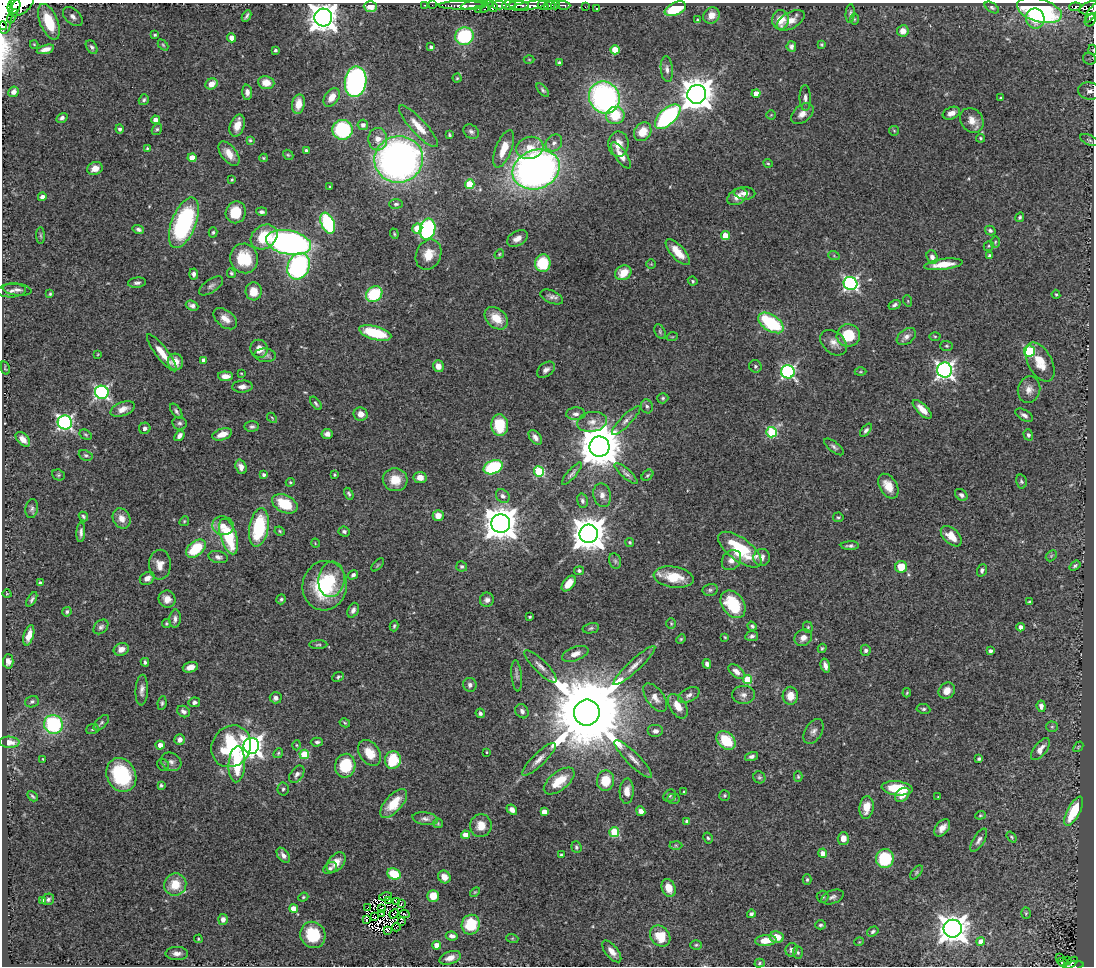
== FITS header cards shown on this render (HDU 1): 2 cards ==
NAXIS1  =                 1092
NAXIS2  =                  964

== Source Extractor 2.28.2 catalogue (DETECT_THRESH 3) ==
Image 1092 x 964 px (HDU 1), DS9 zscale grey, 1 PNG px = 1 image px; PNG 1096 x 968 px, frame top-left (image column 1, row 964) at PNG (2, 3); each listed source drawn as its Kron ellipse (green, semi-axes under 4 px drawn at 4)
Background 0.974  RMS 0.023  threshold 0.0691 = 3 sigma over >= 5 px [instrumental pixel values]
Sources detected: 478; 2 with non-positive FLUX_AUTO (blend fragments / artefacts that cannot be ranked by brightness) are neither listed nor drawn; the other 476 listed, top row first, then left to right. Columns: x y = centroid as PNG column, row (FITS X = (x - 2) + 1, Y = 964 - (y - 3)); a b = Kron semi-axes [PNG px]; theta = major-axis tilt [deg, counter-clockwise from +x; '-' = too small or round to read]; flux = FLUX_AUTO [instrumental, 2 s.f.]
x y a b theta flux
21 5 15 8 38 1500
425 5 2 2 - 14
432 5 2 2 - 12
461 5 23 3 1 970
474 5 13 3 6 970
500 5 7 4 -3 450
509 5 7 5 -1 460
519 5 10 3 -3 400
530 5 18 4 10 1200
543 5 5 3 - 320
550 5 6 3 11 470
555 5 4 3 - 320
563 5 7 3 -5 240
14 6 8 6 69 920
370 6 6 5 - 18
486 6 8 4 49 120
493 6 6 4 -68 300
585 7 2 2 - 7
992 7 8 4 -33 3.1
1075 7 6 4 5 85
597 8 2 2 - 1.1
1091 8 12 6 14 830
478 9 3 2 - 47
675 9 11 6 25 74
4 10 23 8 -89 1700
1039 10 23 11 -16 340
1092 12 11 3 57 440
850 14 9 4 85 3.3
711 15 9 7 44 15
13 16 7 3 60 170
247 16 6 3 62 3.7
73 17 11 7 -43 8.7
323 18 9 9 - 2200
1035 18 10 9 - 37
854 19 5 3 - 1.6
697 20 4 3 - 1.7
780 20 10 8 86 25
791 20 15 8 29 15
1090 20 6 5 - 140
49 22 19 9 -68 85
3 26 4 3 - 110
903 31 5 5 - 12
155 35 3 3 - 2
464 36 9 9 - 110
232 38 5 4 - 9.9
34 44 4 2 - 1.1
163 45 6 4 -46 1.9
822 45 4 4 - 1.9
92 47 7 5 -56 3.9
431 47 4 4 - 4.8
791 47 5 5 - 5.3
45 49 9 4 16 9
275 50 3 3 - 2.6
615 50 5 4 - 44
1093 50 5 3 - 1.2
529 59 5 3 - 1.3
1089 59 6 6 - 4.1
559 63 4 3 - 3.4
667 69 13 6 -85 7.2
457 78 4 4 - 1.9
356 82 15 10 81 370
266 83 8 6 -9 20
212 84 6 5 - 15
543 90 8 4 -47 3.1
1089 91 11 8 -10 9.1
14 92 5 5 - 7.4
247 92 7 5 -87 7.1
756 93 4 4 - 19
697 94 9 9 - 2900
332 97 10 6 54 19
604 98 16 15 - 400
805 98 13 5 -90 7
1000 98 3 2 - 1.5
144 100 6 4 55 3.1
298 104 10 6 80 23
951 113 9 6 21 11
802 114 13 8 40 12
615 115 9 8 - 46
771 115 4 4 - 1.7
668 117 16 8 43 240
62 118 6 4 32 4.5
156 120 4 4 - 13
972 120 13 11 -53 16
363 125 5 5 - 5.8
237 126 11 7 70 15
418 126 27 7 -47 26
120 129 4 4 - 4.3
157 129 6 5 - 2.6
342 130 10 10 - 130
894 131 5 5 - 1.8
471 132 8 6 -40 4.7
643 132 10 8 54 27
449 135 3 3 - 2
980 138 4 4 - 2.3
378 139 11 9 -87 14
250 140 4 4 - 1.9
1089 140 10 5 -25 2.9
554 143 9 7 50 7.5
618 144 12 10 -87 19
147 148 3 3 - 1.6
530 148 14 11 16 26
504 149 20 8 69 29
306 150 3 3 - 3.7
229 154 14 7 -53 18
288 155 6 4 -41 2.1
621 155 15 5 -55 15
192 158 4 4 - 22
263 158 4 3 - 1.8
399 159 24 23 - 750
768 163 5 4 - 1.9
95 168 8 6 23 13
536 170 24 19 21 910
232 180 4 3 - 1.6
470 184 5 5 - 69
330 187 3 3 - 2
745 193 10 6 -4 8.9
42 197 4 4 - 7.7
737 197 11 7 31 12
396 204 7 4 0 3.2
236 212 11 10 - 45
262 212 5 3 - 4
1020 217 5 4 - 2.5
184 223 27 12 68 220
328 223 11 6 -67 150
417 228 5 5 - 32
138 229 6 4 -15 3.6
427 229 10 7 74 210
990 230 6 4 -30 3.2
213 232 5 4 - 2.2
394 234 5 4 - 1.9
725 235 4 4 - 25
41 236 8 4 -89 2.4
264 237 14 11 37 56
517 238 11 7 29 11
288 242 23 12 -11 550
995 242 5 5 - 2.2
989 246 5 4 - 2.3
678 252 16 6 -48 24
499 254 5 4 - 1.9
429 255 15 12 67 27
834 256 6 3 -19 1.8
990 256 4 3 - 4.5
932 257 7 5 -67 6.1
244 258 15 14 - 56
543 263 9 8 - 68
651 264 5 5 - 1.7
943 264 19 5 7 27
299 266 14 11 66 260
231 273 5 4 - 2.2
623 273 8 7 - 29
194 274 5 4 - 4.9
693 281 5 3 - 1.9
137 283 9 5 7 5.4
850 283 7 6 - 340
211 286 14 6 35 6
17 290 14 6 -6 7.4
12 291 14 6 4 7.5
254 291 9 8 - 24
50 294 4 3 - 2
374 294 9 7 41 85
1056 294 4 4 - 1.8
552 297 12 6 -23 6.5
908 301 6 3 -72 1.5
894 305 6 4 30 3.8
192 306 6 5 - 5.3
496 318 13 9 -42 27
225 319 13 8 -39 14
771 323 14 8 -33 120
660 331 8 5 -65 2.7
375 333 16 6 -15 77
848 335 11 11 - 54
935 336 5 3 - 1.7
672 337 6 3 18 1.4
906 337 11 7 36 7
834 343 15 10 -41 13
946 346 6 5 - 2.6
259 349 9 8 - 15
1029 351 5 5 - 130
162 353 23 6 -52 25
98 354 3 2 - 1.2
265 355 11 6 -4 5.7
204 360 4 4 - 6.8
175 362 8 7 - 14
1040 362 21 12 -62 29
438 366 6 5 - 13
755 366 6 6 - 3.4
5 368 7 4 -76 1.9
546 370 10 6 39 6.7
945 370 7 7 - 630
788 372 7 6 - 290
860 372 6 3 1 1.6
241 373 4 2 - 1.2
225 376 7 4 -3 13
242 387 10 6 3 7.6
1029 389 13 11 74 12
102 392 7 6 - 320
663 398 5 5 - 2.9
316 403 8 3 -53 2.8
647 406 7 6 - 3.7
123 409 13 7 21 12
922 409 12 5 -45 14
176 411 8 4 -55 3.8
361 414 7 6 - 12
576 414 9 6 2 7
1024 415 10 5 -29 5.2
272 418 6 3 -47 1.6
626 420 19 5 46 7.7
65 422 7 7 - 390
592 422 15 10 9 13
180 423 7 6 - 4.1
500 425 11 8 -86 52
252 426 7 5 4 3.9
145 428 6 5 - 4.2
866 430 7 4 51 3.9
771 432 5 5 - 110
222 434 10 5 18 16
327 434 5 5 - 5.9
86 435 6 4 -31 2.1
1028 435 5 4 - 3
179 436 6 4 51 6.2
535 437 8 5 -53 7
23 439 9 5 -45 11
599 447 10 10 - 6600
834 447 12 5 -38 4.6
86 455 7 5 -22 3.1
241 467 7 5 -71 9.6
493 467 10 6 24 120
539 471 5 5 - 110
626 473 15 4 -42 5.5
572 474 14 4 49 4.8
58 475 7 5 -21 2.5
264 475 3 3 - 4
334 475 3 2 - 1.5
647 475 6 4 41 2.5
420 477 6 5 - 14
395 480 12 11 - 26
1021 481 7 5 -77 2.7
290 482 4 4 - 1.9
888 486 13 8 -58 22
349 494 6 4 -61 2.6
602 495 12 8 -77 11
961 495 7 5 -40 5
503 496 7 6 - 5.7
582 501 7 5 -76 4.1
285 504 13 8 -26 53
32 509 9 6 81 4.4
83 516 5 4 - 2.8
438 516 5 5 - 14
838 517 5 4 - 2.3
122 518 10 8 -60 13
184 521 5 4 - 2
501 523 9 9 - 3300
223 526 11 9 -12 14
259 527 19 9 80 100
280 531 5 4 - 1.9
344 531 6 5 - 3.8
81 532 10 4 86 5.3
589 534 9 9 - 3600
229 536 18 8 -72 97
951 536 12 7 -43 19
630 542 4 4 - 2.6
315 543 5 3 - 1.1
850 546 9 4 1 4.1
196 549 11 7 40 64
740 550 25 11 -37 94
1051 556 6 4 46 2.5
218 557 10 6 -13 6.1
762 557 8 8 - 7.3
731 560 11 9 50 11
615 561 8 6 -77 4.2
160 565 15 11 88 16
378 565 8 3 46 2.1
462 566 5 5 - 3.2
1075 566 6 4 38 3
901 567 6 6 - 31
982 570 6 4 70 4.2
579 571 5 4 - 2.8
353 575 5 4 - 4.9
674 577 20 10 -8 45
147 578 8 6 32 9.5
331 579 18 13 83 30
40 583 3 3 - 3
569 584 9 5 51 19
325 586 25 22 79 110
710 590 7 6 - 3.4
7 594 5 3 - 1.1
32 599 8 4 60 3.6
167 599 9 8 - 13
281 599 5 4 - 2.8
487 600 7 7 - 6.8
1029 602 4 3 - 2.1
733 604 15 11 -53 67
353 610 8 5 66 5.6
67 612 5 4 - 2.9
530 617 3 3 - 1.9
175 619 9 5 84 6.5
166 623 4 4 - 2.2
671 624 5 4 - 2.2
394 626 5 3 - 2.3
752 626 5 4 - 3.4
101 627 8 6 44 4.6
808 627 6 4 -71 2.1
1021 627 4 4 - 7.8
591 628 8 5 12 3.2
29 635 10 5 73 13
752 636 6 5 - 4.3
725 637 3 3 - 1.6
803 638 9 8 - 9.9
681 639 5 4 - 2
318 645 9 3 1 2.3
822 648 5 4 - 2.4
121 649 8 6 20 11
866 650 5 5 - 4.2
990 651 4 3 - 5.3
575 654 14 6 20 12
8 661 7 5 89 8.3
145 662 4 3 - 3.1
707 664 5 4 - 4.8
540 666 22 6 -45 11
634 666 28 6 43 15
825 666 7 4 -74 7.5
190 667 8 5 17 11
736 672 9 5 -39 9.4
517 676 16 5 -84 5.4
338 677 6 4 24 2.6
747 679 4 4 - 61
470 685 7 6 - 6.1
142 690 15 6 87 8.3
947 691 9 7 49 15
907 693 5 3 - 1.7
689 695 11 6 28 6.9
743 695 11 9 0 7.9
790 696 9 7 89 19
276 698 6 5 - 6.2
655 698 16 8 -54 13
32 702 7 5 19 3.6
194 702 6 4 10 4.7
162 703 7 4 83 2.9
678 706 14 8 -58 19
1041 706 6 4 -84 6
923 709 7 4 -8 3
183 711 7 5 -31 6.4
522 711 7 6 - 5.9
480 713 5 4 - 4.2
587 713 13 13 - 33000
101 723 10 5 46 3.5
345 723 5 4 - 2.1
53 724 9 9 - 140
1052 727 6 5 - 2.2
92 729 6 5 - 2.2
655 731 8 6 0 6.8
813 731 13 8 60 7.4
180 740 5 5 - 7.7
726 740 11 8 -43 55
9 742 10 5 -2 17
317 742 6 4 1 3.3
160 745 4 4 - 12
296 745 5 3 - 1.6
231 746 21 19 57 140
251 746 8 8 - 1000
1078 747 6 4 49 1.6
1040 749 13 6 52 12
487 752 3 2 - 1.3
278 753 5 4 - 2.1
369 753 14 10 -54 26
304 754 5 5 - 60
752 756 6 4 14 4.8
43 759 3 2 - 1.3
539 759 22 6 44 13
633 759 26 6 -45 14
979 759 4 3 - 3.8
393 760 9 8 - 63
171 762 10 8 -29 7.8
237 764 18 8 87 62
163 765 6 5 - 2.8
345 766 12 10 77 63
297 774 10 6 53 6.4
121 775 17 14 -63 110
759 777 6 5 - 3
798 777 5 4 - 2.2
559 781 18 9 38 38
605 781 10 8 81 40
161 785 4 3 - 2.6
897 788 15 7 -6 65
283 789 6 5 - 3.4
627 791 12 7 87 16
684 792 3 3 - 2.1
725 795 5 5 - 2.4
902 795 8 6 43 16
33 796 6 3 -47 2.6
670 796 7 5 43 3.2
938 797 3 2 - 0.99
674 799 6 5 - 3.1
394 803 17 8 48 33
866 807 11 7 82 22
512 810 6 4 -41 7.4
641 811 5 4 - 8.3
1074 811 16 6 62 57
544 812 4 4 - 15
980 815 5 4 - 1.9
425 819 13 6 -8 6.5
687 821 4 4 - 3.4
438 823 5 4 - 1.8
481 826 11 11 - 19
942 828 10 6 50 11
614 832 5 5 - 88
466 835 4 4 - 18
1011 837 6 4 -53 2.3
708 838 6 4 -60 2.4
843 838 6 5 - 13
979 840 13 5 59 7.2
676 845 6 4 -2 2
576 847 6 5 - 2.8
823 853 4 4 - 11
283 855 8 5 -52 7
561 855 3 3 - 3
885 858 9 9 - 95
336 862 11 7 49 14
330 868 7 5 34 4.1
916 872 8 4 50 2.5
394 874 7 5 -23 49
444 877 6 6 - 14
807 879 5 4 - 2.8
175 884 11 11 - 33
669 888 9 6 -69 18
475 892 6 3 43 1.7
433 896 6 5 - 25
303 897 5 4 - 2
386 897 6 3 13 1.4
823 897 6 6 - 3.1
833 897 12 6 22 5.7
48 899 6 5 - 3.7
42 900 3 3 - 4
388 900 3 3 - 2.5
397 901 4 2 - 2.9
401 903 3 2 - 1.3
368 907 3 2 - 1
294 908 4 4 - 23
381 908 3 2 - 1.2
1026 913 5 4 - 2.2
382 914 3 2 - 1.9
394 914 5 2 - 0.62
404 914 5 2 - 4.1
751 914 4 4 - 3.6
375 917 3 2 - 0.58
223 919 5 5 - 8
366 920 2 2 - 0.45
401 921 3 2 - 1.7
471 925 10 9 - 59
821 925 5 4 - 3.4
396 927 4 2 - 3.2
953 929 9 9 - 2000
387 930 4 3 - 4.3
873 931 6 4 34 3.3
313 935 13 12 - 58
452 936 6 4 -7 6.4
660 936 11 9 -47 39
777 937 7 5 -10 23
512 938 6 4 -18 2
198 939 4 3 - 1.7
766 940 10 5 5 20
981 941 4 4 - 12
859 942 5 3 - 1.2
437 945 4 4 - 18
696 945 6 4 2 2.3
791 950 7 6 - 4.3
612 951 13 6 -51 12
798 952 6 5 - 2.7
177 953 11 6 -2 8.2
1060 957 3 2 - 2.4
450 958 11 6 19 11
1068 961 2 2 - 4.5
1062 962 5 3 - 28
760 963 5 4 - 2.3
1072 963 7 3 43 66
1074 965 10 4 6 160
At the frame edge (FLAGS 8, measured only in part): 8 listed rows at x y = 21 5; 4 10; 1092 12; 49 22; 3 26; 1093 50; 1089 91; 1074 965
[2 non-positive-flux detections neither listed nor drawn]